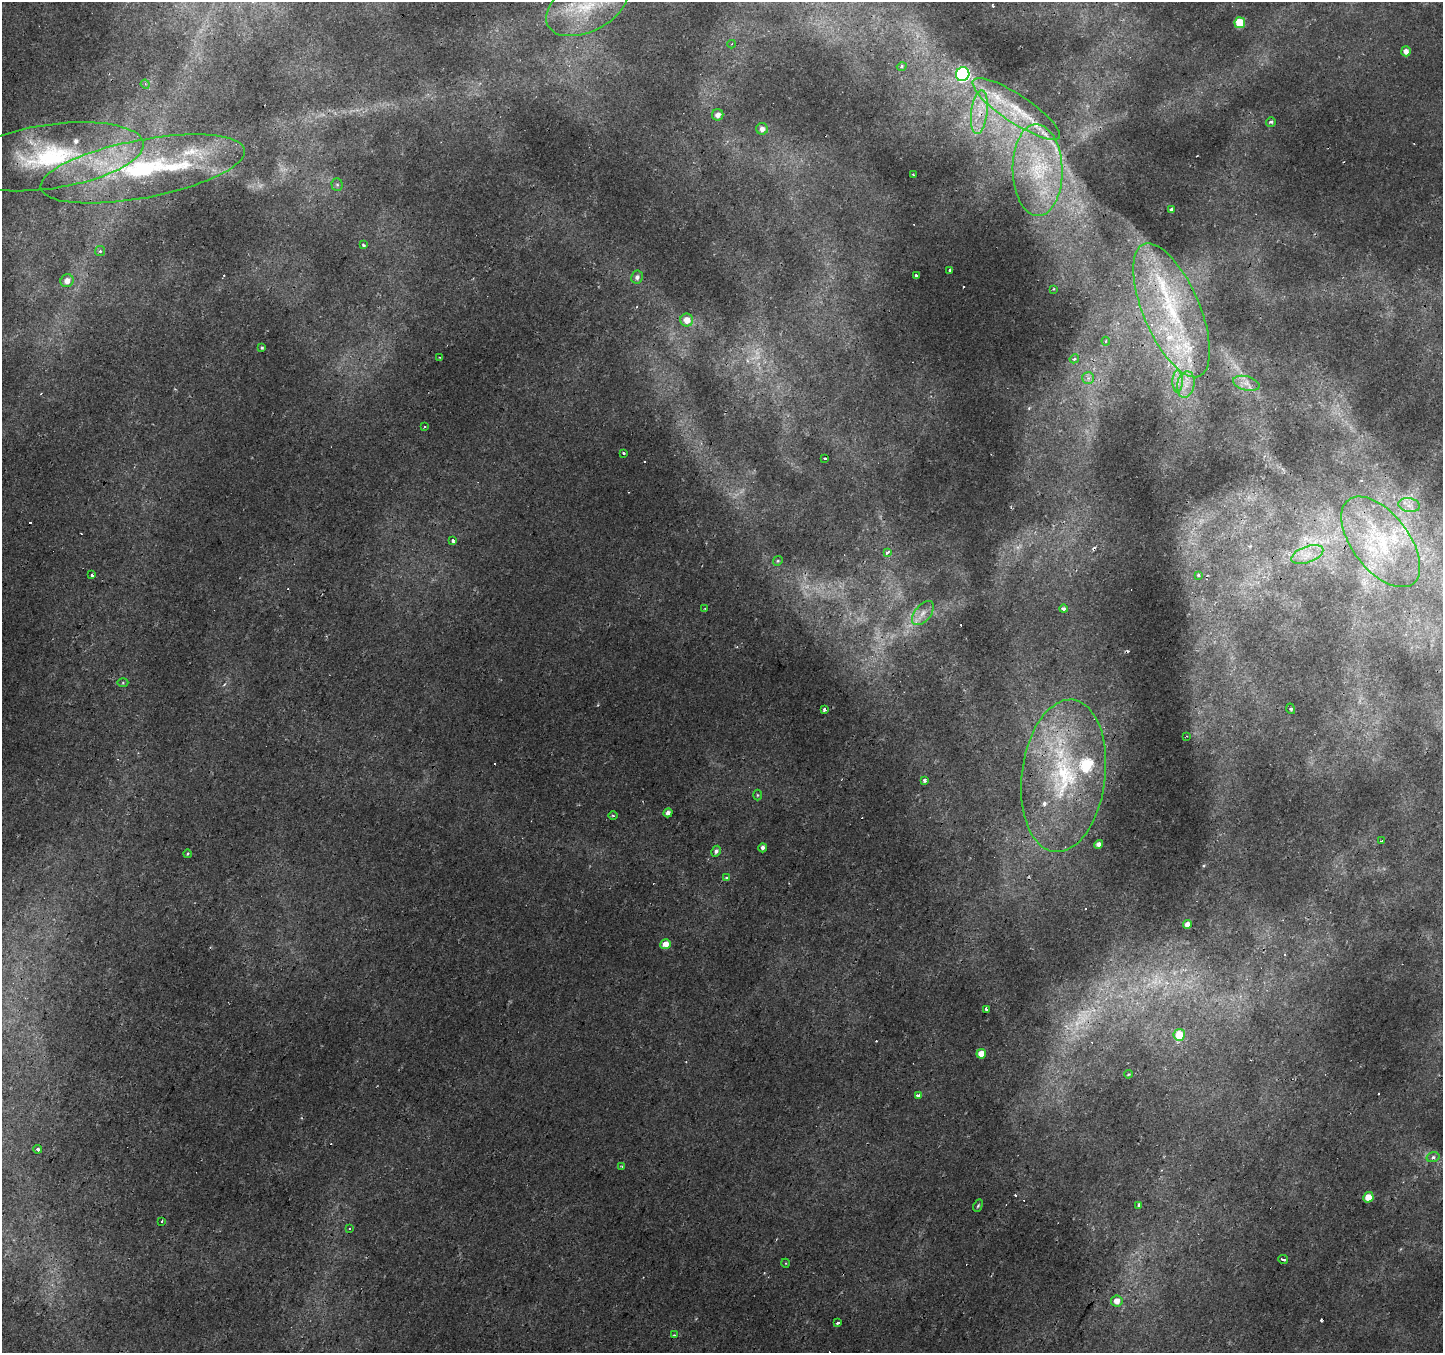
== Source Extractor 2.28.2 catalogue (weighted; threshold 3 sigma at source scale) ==
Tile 7 of 4 x 4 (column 3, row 2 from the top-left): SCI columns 2887-4327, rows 2966-4316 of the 5767 x 5863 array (HDU 1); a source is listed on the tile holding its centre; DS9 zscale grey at full resolution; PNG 1445 x 1355 px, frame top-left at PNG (2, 2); each listed source drawn as its Kron ellipse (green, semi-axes under 4 px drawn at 4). Shown black and unused: <1% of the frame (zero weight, under 2 of 3 exposures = <1% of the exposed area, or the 3 px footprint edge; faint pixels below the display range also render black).
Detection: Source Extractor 2.28.2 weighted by HDU 2 'WHT'; one run over the whole footprint, this tile lists its part. Background 0.00476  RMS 0.0027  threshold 0.0121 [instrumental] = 3 sigma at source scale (4.5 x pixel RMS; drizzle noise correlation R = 1.50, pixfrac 1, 0.0396/0.0396 arcsec/px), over >= 5 px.
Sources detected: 128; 5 too faint to see at this stretch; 27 cosmic-ray / hot-pixel residue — neither listed nor drawn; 12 inside a brighter listed object's ellipse — not listed separately; the other 84 listed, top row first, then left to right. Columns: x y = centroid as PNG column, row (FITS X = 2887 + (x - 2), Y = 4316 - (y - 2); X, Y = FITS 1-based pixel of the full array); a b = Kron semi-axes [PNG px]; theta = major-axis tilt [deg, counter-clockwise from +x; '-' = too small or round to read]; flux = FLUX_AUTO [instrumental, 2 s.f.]
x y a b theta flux
587 6 44 26 27 24
1240 23 5 5 - 10
732 44 4 2 - 0.21
1406 51 5 4 - 1.6
902 66 5 3 - 0.38
963 74 7 6 - 44
145 84 5 4 - 0.47
1016 109 51 14 -34 15
979 112 22 8 83 5
718 115 6 5 - 1.5
1271 122 5 4 - 0.49
762 129 6 6 - 1.5
49 157 95 32 8 45
143 169 104 29 11 53
1037 170 46 25 -89 23
913 174 3 2 - 0.17
337 185 6 5 - 0.53
1171 210 4 3 - 1.6
363 245 4 3 - 0.4
100 251 5 5 - 0.48
950 270 3 2 - 0.35
916 275 3 3 - 1.5
637 277 6 6 - 1
67 281 7 6 - 2.2
1054 289 3 2 - 0.22
1171 310 72 28 -67 39
687 320 6 6 - 2.9
1106 341 4 4 - 0.39
262 348 4 3 - 0.34
439 357 3 2 - 0.22
1074 359 5 4 - 0.65
1088 378 6 6 - 0.89
1177 381 11 5 -90 1.4
1246 383 13 7 -15 1.9
1186 385 13 8 78 2.8
424 426 3 3 - 1
624 453 3 3 - 0.99
825 458 3 3 - 1.2
1409 505 11 7 -9 1.7
453 541 3 3 - 2.9
1381 542 53 28 -52 22
887 552 3 3 - 1.8
1307 554 17 8 20 3.2
778 561 5 4 - 0.33
92 575 3 3 - 8
1199 575 4 4 - 1.1
705 608 4 2 - 0.21
1064 609 4 4 - 1
923 613 14 8 49 2.3
123 683 5 3 - 0.28
1291 709 5 3 - 0.3
824 710 4 3 - 0.58
1187 736 2 2 - 0.22
1064 776 76 42 83 50
924 780 3 3 - 2.3
757 795 5 3 - 0.26
668 813 5 4 - 1.1
613 815 4 3 - 0.28
1382 841 4 3 - 0.35
1099 844 4 4 - 1.5
763 848 4 4 - 0.9
716 851 6 4 59 0.71
187 854 4 3 - 0.23
726 877 3 3 - 0.85
1187 924 4 4 - 1.6
666 944 5 4 - 2.8
987 1010 3 3 - 8.5
1179 1035 6 5 - 7.3
981 1054 5 5 - 3.5
1128 1074 4 3 - 0.25
918 1095 4 3 - 0.94
37 1149 4 3 - 0.86
1433 1157 6 5 - 0.68
622 1167 3 3 - 0.62
1368 1197 5 5 - 4.1
1139 1205 3 3 - 2.3
978 1206 6 4 62 0.4
162 1221 3 2 - 0.41
349 1229 3 3 - 0.68
1283 1259 5 3 - 1.5
785 1263 4 3 - 0.24
1117 1301 6 6 - 2.2
837 1323 3 3 - 1.5
674 1335 3 3 - 0.27
Overlapping masked pixels (flux is a lower limit): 3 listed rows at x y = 1016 109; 979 112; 49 157
Isophote crosses this tile's border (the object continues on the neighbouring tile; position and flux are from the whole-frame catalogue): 1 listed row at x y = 587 6